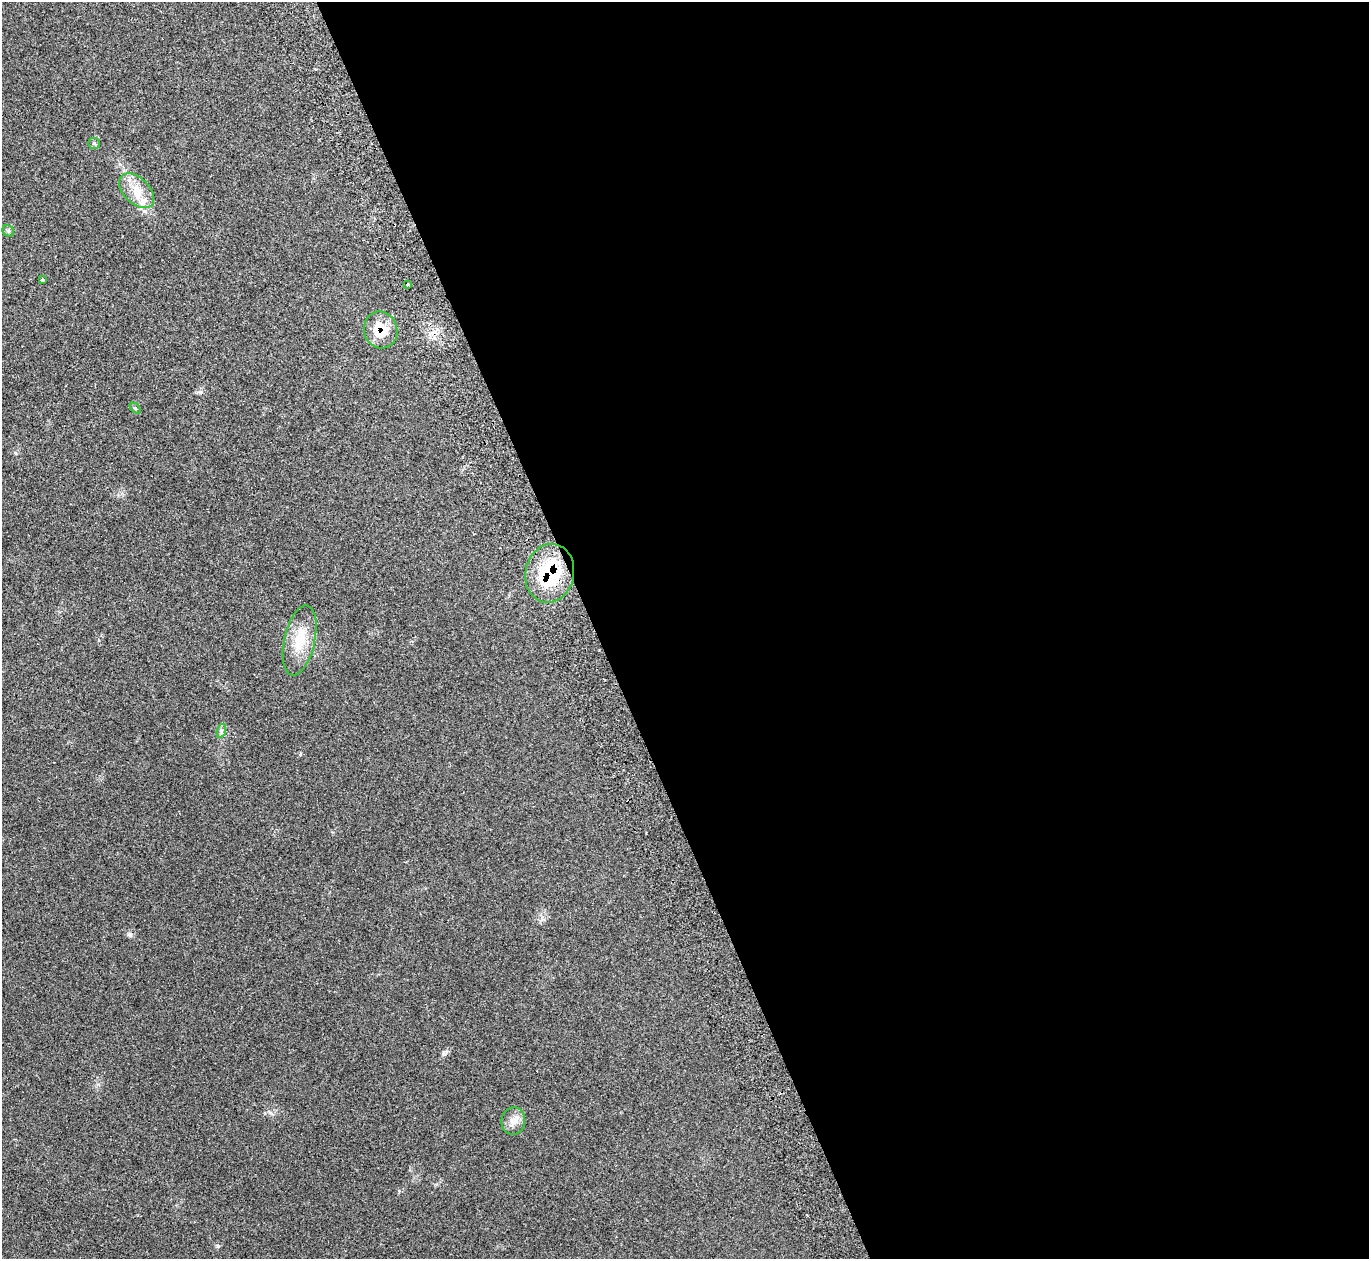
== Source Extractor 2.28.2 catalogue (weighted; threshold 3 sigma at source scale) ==
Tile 8 of 4 x 4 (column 4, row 2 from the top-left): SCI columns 4155-5521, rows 2695-3951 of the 5588 x 5512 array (HDU 1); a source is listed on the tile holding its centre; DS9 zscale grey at full resolution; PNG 1371 x 1261 px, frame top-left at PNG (2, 2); each listed source drawn as its Kron ellipse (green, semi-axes under 4 px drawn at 4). Shown black and unused: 57% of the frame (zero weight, under 2 of 3 exposures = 3% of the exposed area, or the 3 px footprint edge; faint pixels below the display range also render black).
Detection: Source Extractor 2.28.2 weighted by HDU 2 'WHT'; one run over the whole footprint, this tile lists its part. Background 0.0987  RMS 0.0078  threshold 0.0352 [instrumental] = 3 sigma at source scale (4.5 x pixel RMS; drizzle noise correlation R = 1.50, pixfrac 1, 0.05/0.05 arcsec/px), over >= 5 px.
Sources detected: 12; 1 inside a brighter listed object's ellipse — not listed separately; the other 11 listed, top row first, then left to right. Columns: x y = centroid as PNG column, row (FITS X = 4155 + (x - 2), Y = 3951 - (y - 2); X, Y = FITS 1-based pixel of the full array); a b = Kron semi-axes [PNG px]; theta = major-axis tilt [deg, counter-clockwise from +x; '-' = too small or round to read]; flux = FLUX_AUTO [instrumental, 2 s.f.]
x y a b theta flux
94 143 6 5 - 1.2
137 191 21 13 -44 13
8 231 6 5 - 1.2
42 280 4 3 - 6.3
408 284 3 3 - 1.7
381 330 18 16 -71 20
135 408 6 4 -44 1
550 573 29 24 78 51
300 640 36 15 77 21
221 731 7 4 72 1.7
513 1121 14 12 82 6.5
Overlapping masked pixels (flux is a lower limit): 2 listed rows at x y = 381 330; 550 573
Unlisted compact peaks at least as high as the median listed source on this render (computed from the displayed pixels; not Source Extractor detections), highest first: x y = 130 934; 218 1246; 444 1054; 200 392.